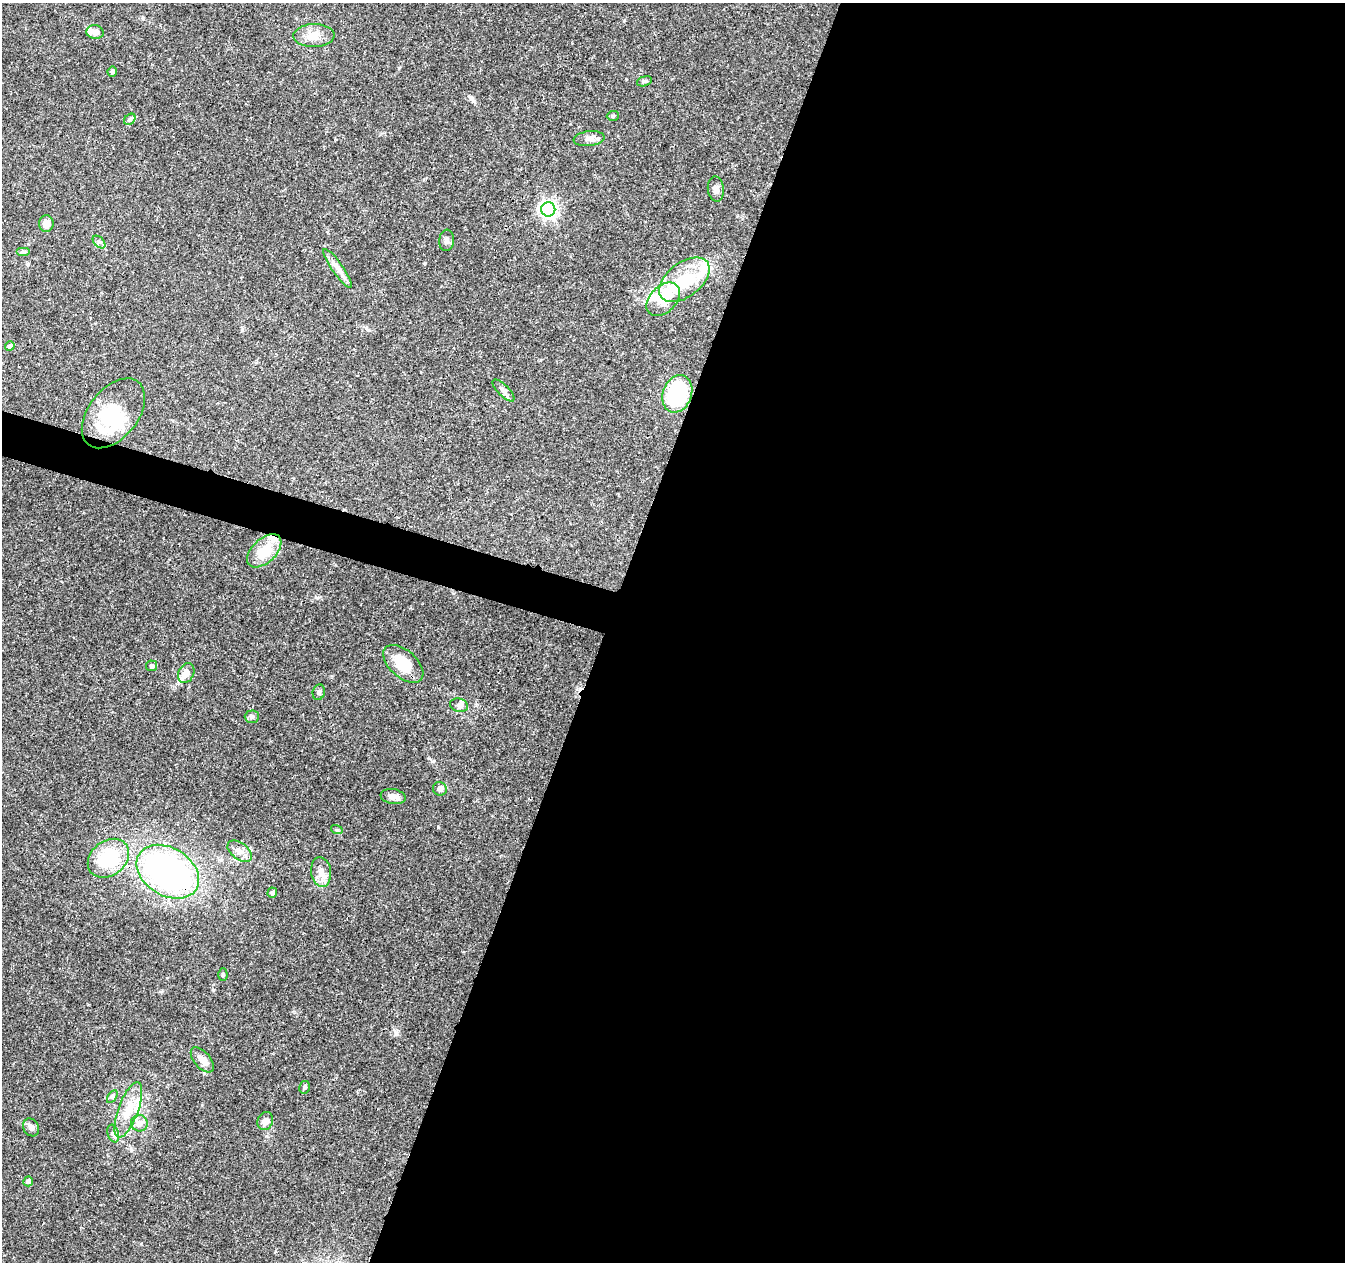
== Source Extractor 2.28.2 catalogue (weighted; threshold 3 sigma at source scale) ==
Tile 12 of 4 x 4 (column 4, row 3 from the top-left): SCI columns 4041-5383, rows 1542-2801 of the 5388 x 5541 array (HDU 1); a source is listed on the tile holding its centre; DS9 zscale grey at full resolution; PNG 1347 x 1264 px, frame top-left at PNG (2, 3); each listed source drawn as its Kron ellipse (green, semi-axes under 4 px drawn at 4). Shown black and unused: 57% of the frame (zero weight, under 3 of 4 exposures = <1% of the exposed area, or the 3 px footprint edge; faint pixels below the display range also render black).
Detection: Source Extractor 2.28.2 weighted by HDU 2 'WHT'; one run over the whole footprint, this tile lists its part. Background 0.0487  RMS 0.0025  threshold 0.0113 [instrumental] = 3 sigma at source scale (4.5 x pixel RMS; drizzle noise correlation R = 1.50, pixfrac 1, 0.0396/0.0396 arcsec/px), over >= 5 px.
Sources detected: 55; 1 inside a brighter object's white glare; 1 cosmic-ray / hot-pixel residue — neither listed nor drawn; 8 inside a brighter listed object's ellipse — not listed separately; the other 45 listed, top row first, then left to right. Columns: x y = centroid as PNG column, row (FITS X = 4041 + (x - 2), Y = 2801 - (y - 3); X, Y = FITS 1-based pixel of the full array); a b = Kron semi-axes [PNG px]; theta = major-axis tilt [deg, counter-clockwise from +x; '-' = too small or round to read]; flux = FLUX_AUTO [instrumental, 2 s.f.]
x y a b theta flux
95 32 9 7 -7 1.5
314 36 20 11 1 3.2
112 72 5 4 - 0.52
644 81 8 4 18 0.45
613 116 6 5 - 0.43
130 119 6 5 - 0.56
589 139 15 7 6 1.4
716 189 12 8 -85 1.2
548 209 7 7 - 90
46 224 8 7 - 2.2
447 240 11 7 85 0.91
99 242 7 4 -44 0.56
23 252 7 4 0 0.5
338 268 23 5 -55 1.9
684 280 29 17 38 12
663 299 20 13 45 13
10 346 5 4 - 0.81
503 391 14 5 -45 0.98
677 394 19 14 71 19
113 413 40 24 51 18
264 551 21 12 43 7.2
403 664 24 13 -42 6.6
151 666 5 5 - 0.46
186 673 10 7 65 1.9
319 692 8 6 73 0.59
459 705 9 6 -16 0.96
252 717 7 6 - 0.68
440 789 7 6 - 1.1
393 797 12 7 -9 1.7
337 830 6 4 -17 0.3
240 851 14 8 -38 1.8
108 858 22 17 38 16
168 872 34 24 -32 74
321 872 15 10 -82 2.2
272 893 5 5 - 0.54
223 974 6 4 -88 0.38
202 1060 15 8 -50 2.1
305 1087 6 5 - 0.45
112 1097 7 4 58 0.48
128 1110 29 10 70 4.9
265 1121 9 7 64 1.6
139 1123 8 8 - 2.1
31 1127 9 7 -59 1.1
113 1134 9 5 -73 0.77
28 1181 5 5 - 0.77
Overlapping masked pixels (flux is a lower limit): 1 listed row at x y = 168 872
Unlisted compact peaks at least as high as the median listed source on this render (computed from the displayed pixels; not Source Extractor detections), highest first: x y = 438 827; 317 598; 213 990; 396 1033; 473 101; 425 263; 141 1244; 626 79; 266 1136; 399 68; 433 761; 624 20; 131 1150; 143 18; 737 216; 242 330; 332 676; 161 992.